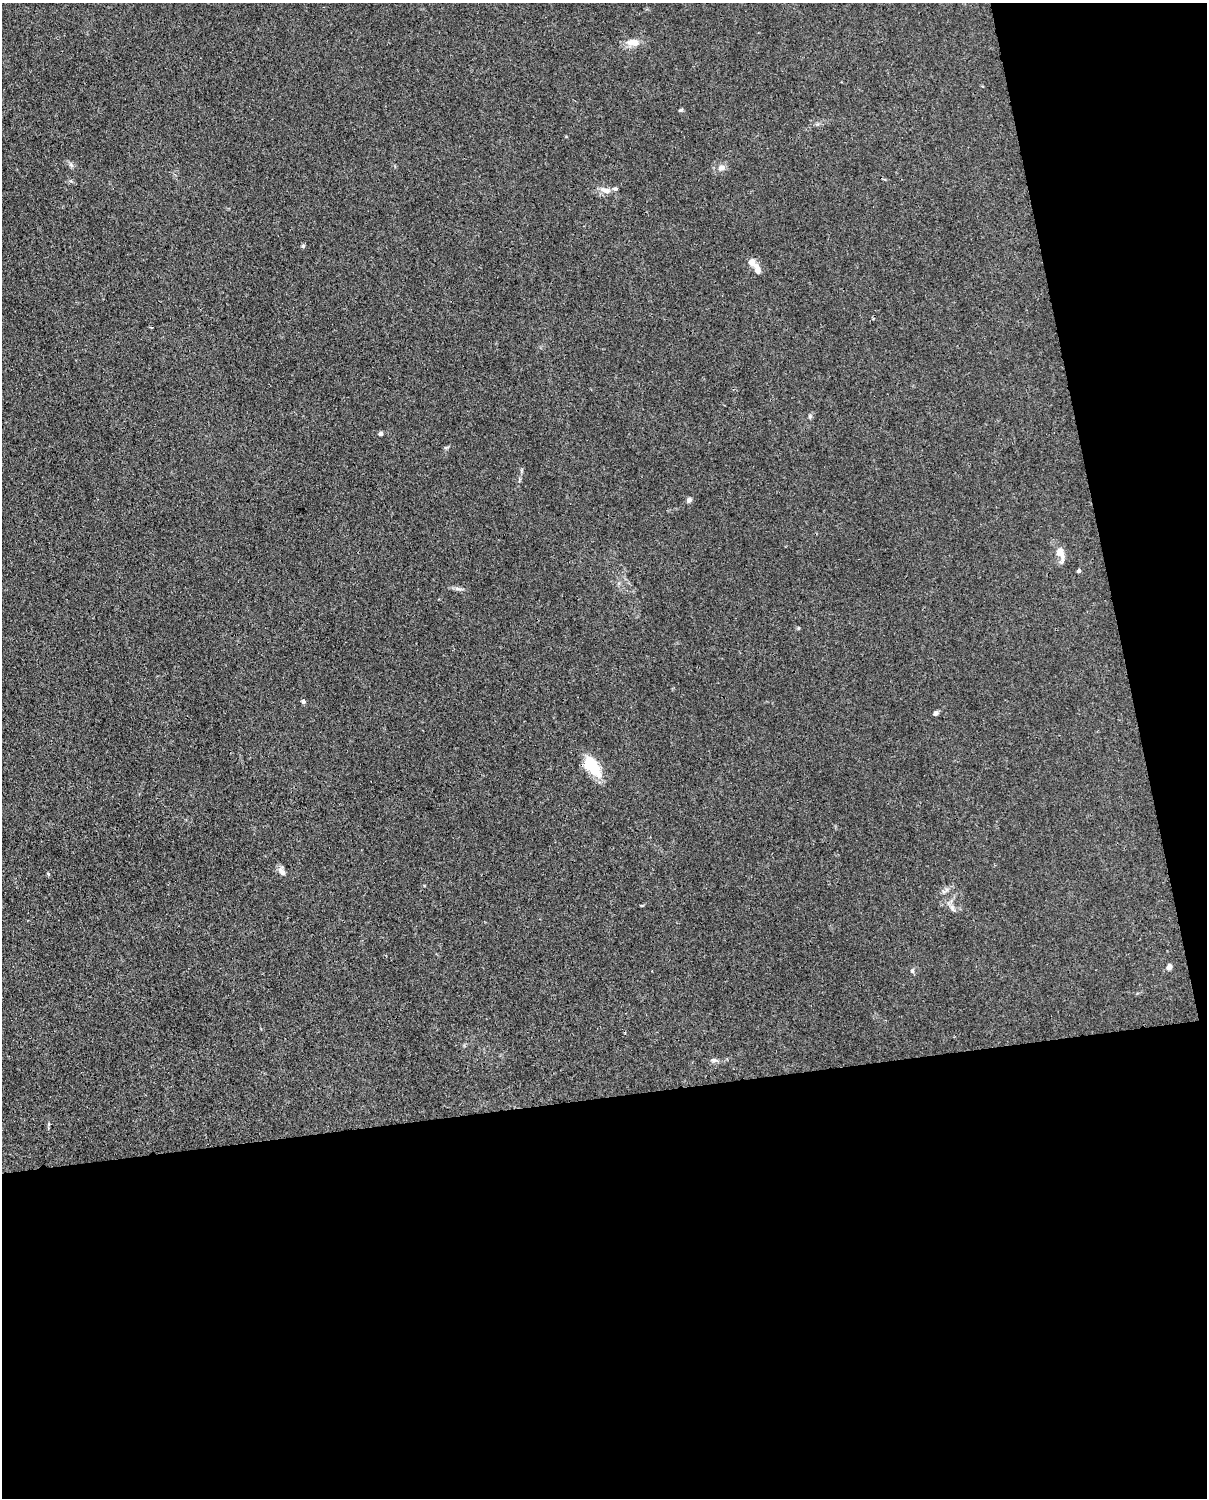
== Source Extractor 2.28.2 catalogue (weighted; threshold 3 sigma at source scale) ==
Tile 12 of 4 x 3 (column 4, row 3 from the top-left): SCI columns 3707-4911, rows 266-1761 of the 5001 x 4906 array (HDU 1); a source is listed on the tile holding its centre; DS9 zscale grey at full resolution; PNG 1209 x 1500 px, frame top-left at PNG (2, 3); no overlay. Shown black and unused: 33% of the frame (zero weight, under 3 of 4 exposures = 7% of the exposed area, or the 3 px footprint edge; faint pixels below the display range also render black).
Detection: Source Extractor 2.28.2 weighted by HDU 2 'WHT'; one run over the whole footprint, this tile lists its part. Background 0.0268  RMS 0.0028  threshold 0.0128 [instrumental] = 3 sigma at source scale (4.5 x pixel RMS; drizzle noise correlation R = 1.50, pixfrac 1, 0.05/0.05 arcsec/px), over >= 5 px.
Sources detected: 21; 1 inside a brighter listed object's ellipse — not listed separately; the other 20 listed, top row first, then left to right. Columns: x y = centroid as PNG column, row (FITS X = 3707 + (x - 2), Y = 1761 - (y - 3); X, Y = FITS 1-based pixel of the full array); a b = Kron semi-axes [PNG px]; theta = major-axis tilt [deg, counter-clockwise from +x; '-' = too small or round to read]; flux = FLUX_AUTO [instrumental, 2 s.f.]
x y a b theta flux
633 42 18 9 -5 2.8
681 110 6 4 21 0.37
71 165 6 5 - 0.6
721 167 9 7 31 1.5
605 190 15 8 -17 2.1
757 268 16 7 -67 1.9
380 434 4 4 - 0.91
689 500 6 6 - 0.82
1061 554 22 9 -77 2.7
1079 571 4 4 - 0.61
458 589 7 4 -18 0.64
798 628 5 3 - 0.24
303 701 4 4 - 0.83
936 713 5 5 - 0.75
592 766 26 12 -54 8.4
282 872 12 6 -49 1.4
952 908 12 5 -60 1.1
1169 967 7 5 71 1.1
912 971 6 5 - 0.46
713 1060 8 6 -15 0.75
Unlisted compact peaks at least as high as the median listed source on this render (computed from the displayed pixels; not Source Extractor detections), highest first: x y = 303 246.